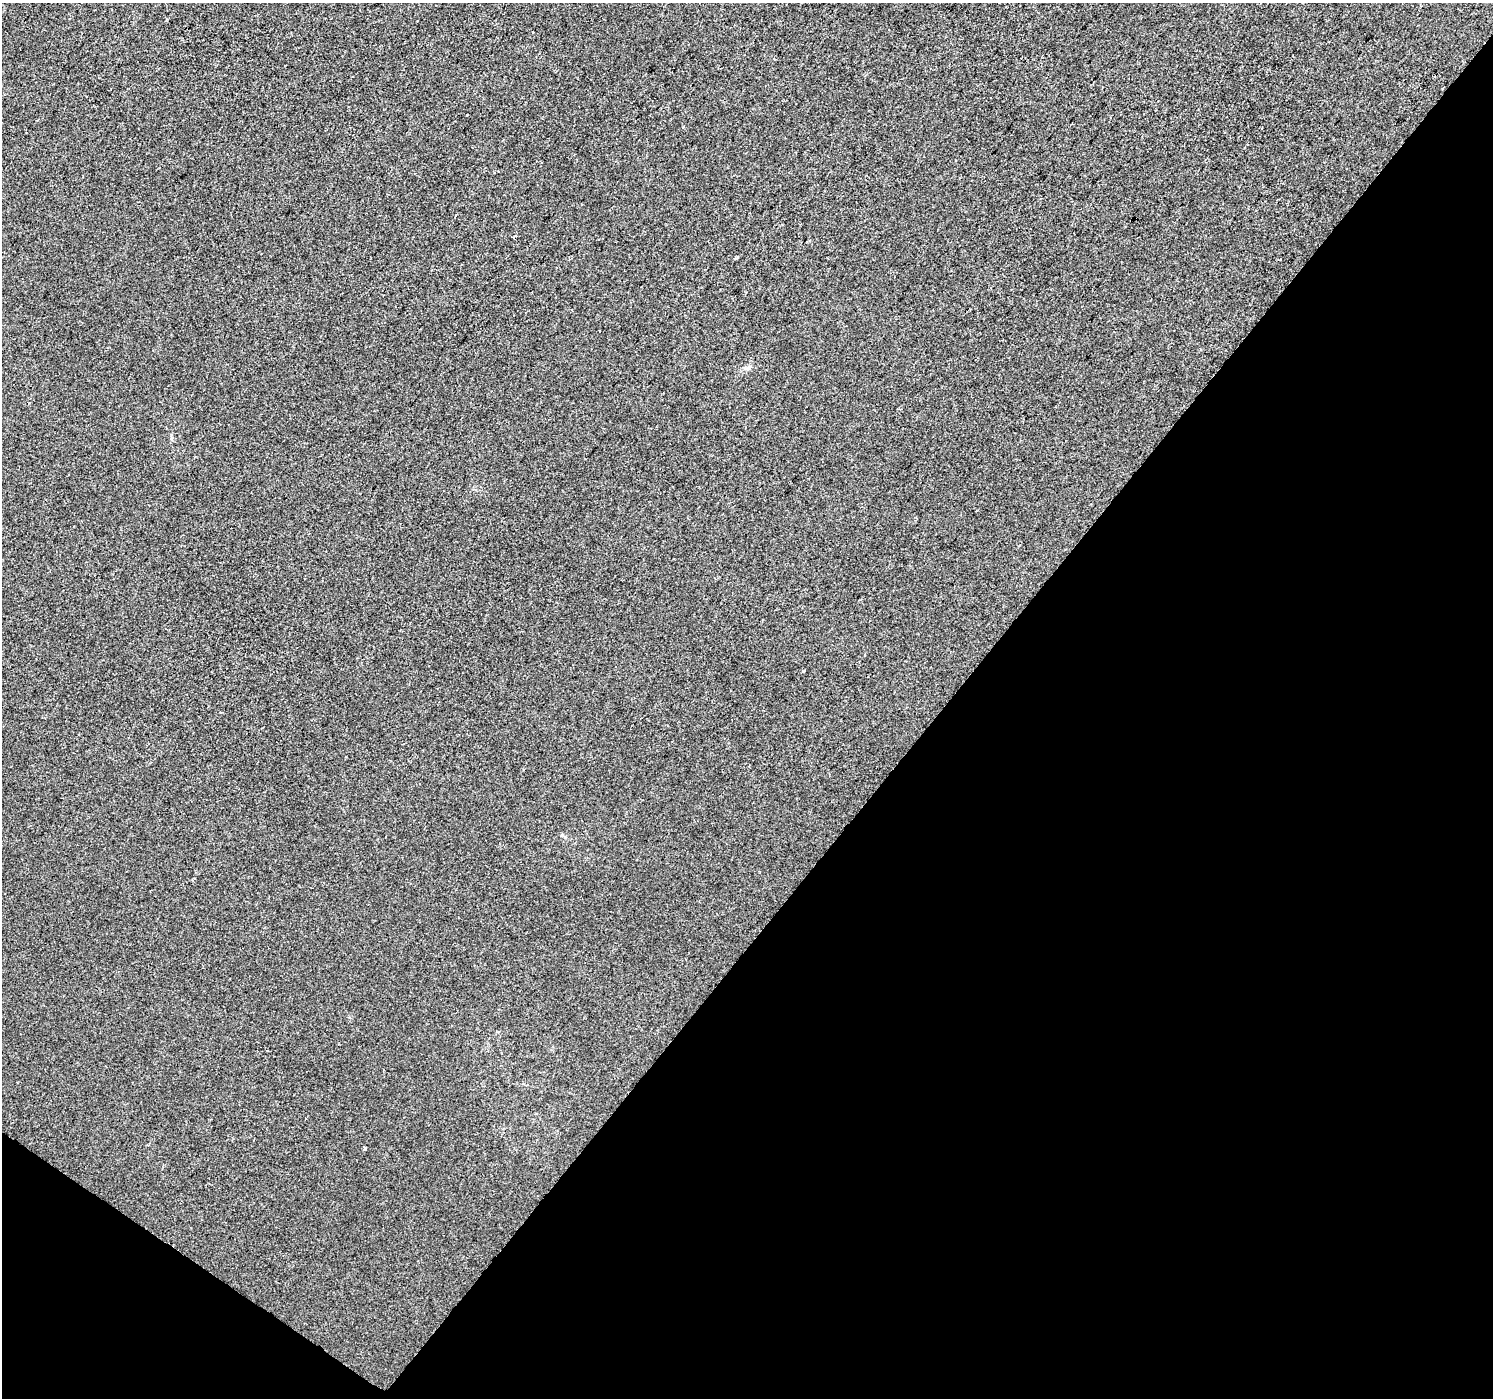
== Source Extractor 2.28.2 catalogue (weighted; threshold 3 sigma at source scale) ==
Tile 15 of 4 x 4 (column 3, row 4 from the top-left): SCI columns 2988-4478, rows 246-1641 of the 5969 x 6009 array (HDU 1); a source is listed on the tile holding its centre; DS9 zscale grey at full resolution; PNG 1495 x 1400 px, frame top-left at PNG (2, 3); no overlay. Shown black and unused: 39% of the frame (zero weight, under 2 of 3 exposures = <1% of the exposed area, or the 3 px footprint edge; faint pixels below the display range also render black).
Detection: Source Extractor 2.28.2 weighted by HDU 2 'WHT'; one run over the whole footprint, this tile lists its part. Background 4.93e-04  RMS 0.0057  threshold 0.0254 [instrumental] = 3 sigma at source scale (4.5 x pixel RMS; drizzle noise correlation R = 1.50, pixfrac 1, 0.0396/0.0396 arcsec/px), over >= 5 px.
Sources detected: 5; all 5 listed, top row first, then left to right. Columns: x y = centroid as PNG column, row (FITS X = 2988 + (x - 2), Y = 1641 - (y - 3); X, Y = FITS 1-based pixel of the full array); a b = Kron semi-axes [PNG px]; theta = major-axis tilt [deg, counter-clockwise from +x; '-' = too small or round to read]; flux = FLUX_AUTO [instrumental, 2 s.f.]
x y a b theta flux
467 115 3 3 - 1.9
737 257 4 2 - 0.52
747 368 10 5 24 1.6
803 671 3 3 - 0.62
365 1148 3 3 - 3.7